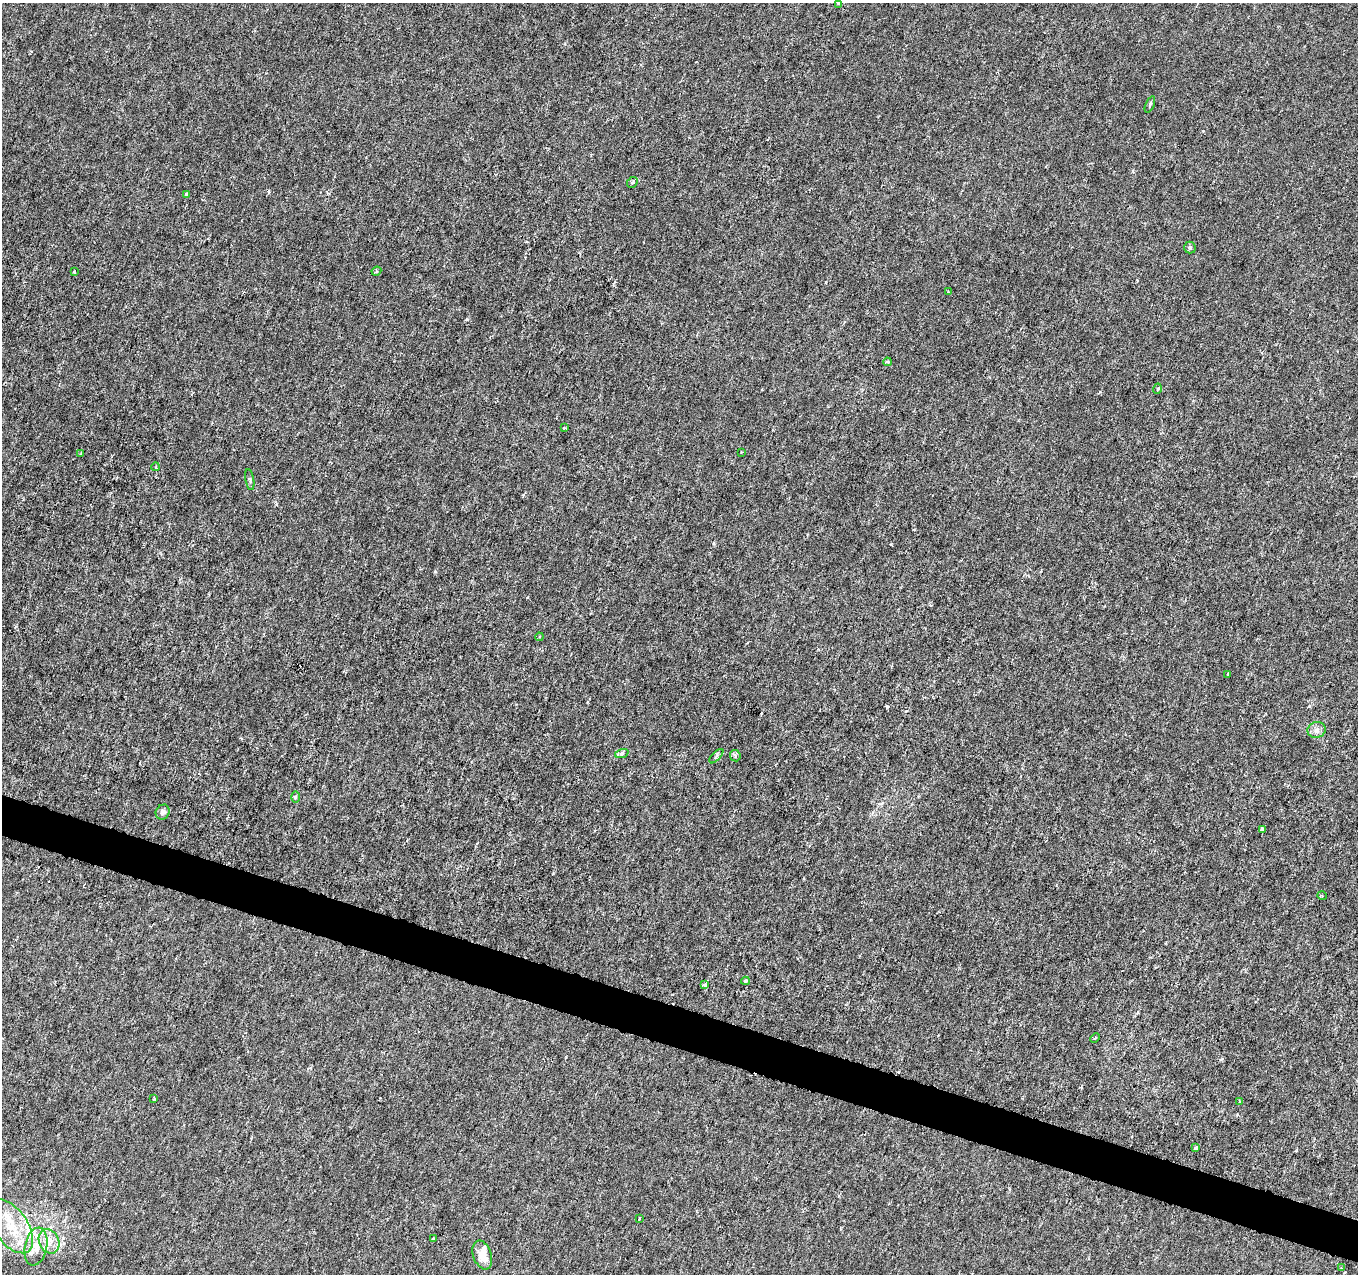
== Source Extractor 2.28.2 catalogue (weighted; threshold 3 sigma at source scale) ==
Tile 6 of 4 x 4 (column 2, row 2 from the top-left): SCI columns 1357-2712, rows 2760-4031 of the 5432 x 5583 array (HDU 1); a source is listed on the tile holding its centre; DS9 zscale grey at full resolution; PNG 1360 x 1276 px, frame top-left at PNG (2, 3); each listed source drawn as its Kron ellipse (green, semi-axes under 4 px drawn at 4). Shown black and unused: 3% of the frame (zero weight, under 3 of 6 exposures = <1% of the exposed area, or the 3 px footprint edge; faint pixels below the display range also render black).
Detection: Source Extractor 2.28.2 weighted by HDU 2 'WHT'; one run over the whole footprint, this tile lists its part. Background -1.38e-05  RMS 0.0013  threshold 0.00512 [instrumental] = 3 sigma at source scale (4.09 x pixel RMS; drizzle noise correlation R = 1.36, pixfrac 0.8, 0.0396/0.0396 arcsec/px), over >= 5 px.
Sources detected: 43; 1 cosmic-ray / hot-pixel residue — neither listed nor drawn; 4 inside a brighter listed object's ellipse — not listed separately; the other 38 listed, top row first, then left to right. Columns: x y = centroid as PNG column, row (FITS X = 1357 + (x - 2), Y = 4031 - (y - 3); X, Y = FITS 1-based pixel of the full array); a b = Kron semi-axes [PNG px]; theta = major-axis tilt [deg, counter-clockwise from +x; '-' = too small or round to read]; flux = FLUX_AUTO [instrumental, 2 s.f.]
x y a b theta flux
838 3 3 3 - 0.12
1150 105 9 3 68 0.16
632 182 6 5 - 0.2
186 194 4 3 - 0.3
1190 247 6 6 - 0.24
376 271 5 4 - 0.17
74 272 3 3 - 0.24
948 291 4 3 - 0.09
887 362 4 3 - 0.16
1157 389 5 3 - 0.13
565 428 3 2 - 0.19
742 452 3 2 - 0.075
81 454 4 3 - 0.13
156 467 4 3 - 0.095
250 480 10 3 -80 0.2
539 637 4 3 - 0.11
1228 674 4 2 - 0.14
1317 730 9 8 - 0.54
622 753 7 4 19 0.23
716 756 9 3 46 0.2
735 756 6 5 - 0.22
295 797 6 4 90 0.14
163 812 8 6 56 0.38
1262 829 4 3 - 0.43
1322 896 5 3 - 0.1
745 981 4 3 - 0.17
705 985 4 3 - 0.35
1095 1038 5 3 - 0.12
154 1099 4 3 - 0.13
1239 1102 3 3 - 0.21
1196 1148 4 3 - 0.44
639 1218 3 2 - 0.1
11 1226 30 16 -55 3.8
433 1239 3 3 - 0.17
49 1241 13 10 -65 1.2
36 1247 19 11 78 1.8
482 1255 15 9 -71 1.6
1341 1268 3 2 - 0.085
Isophote crosses this tile's border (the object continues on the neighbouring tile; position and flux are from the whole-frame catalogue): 1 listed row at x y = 838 3
Unlisted compact peaks at least as high as the median listed source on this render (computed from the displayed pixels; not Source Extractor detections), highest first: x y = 887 707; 467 319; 891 544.